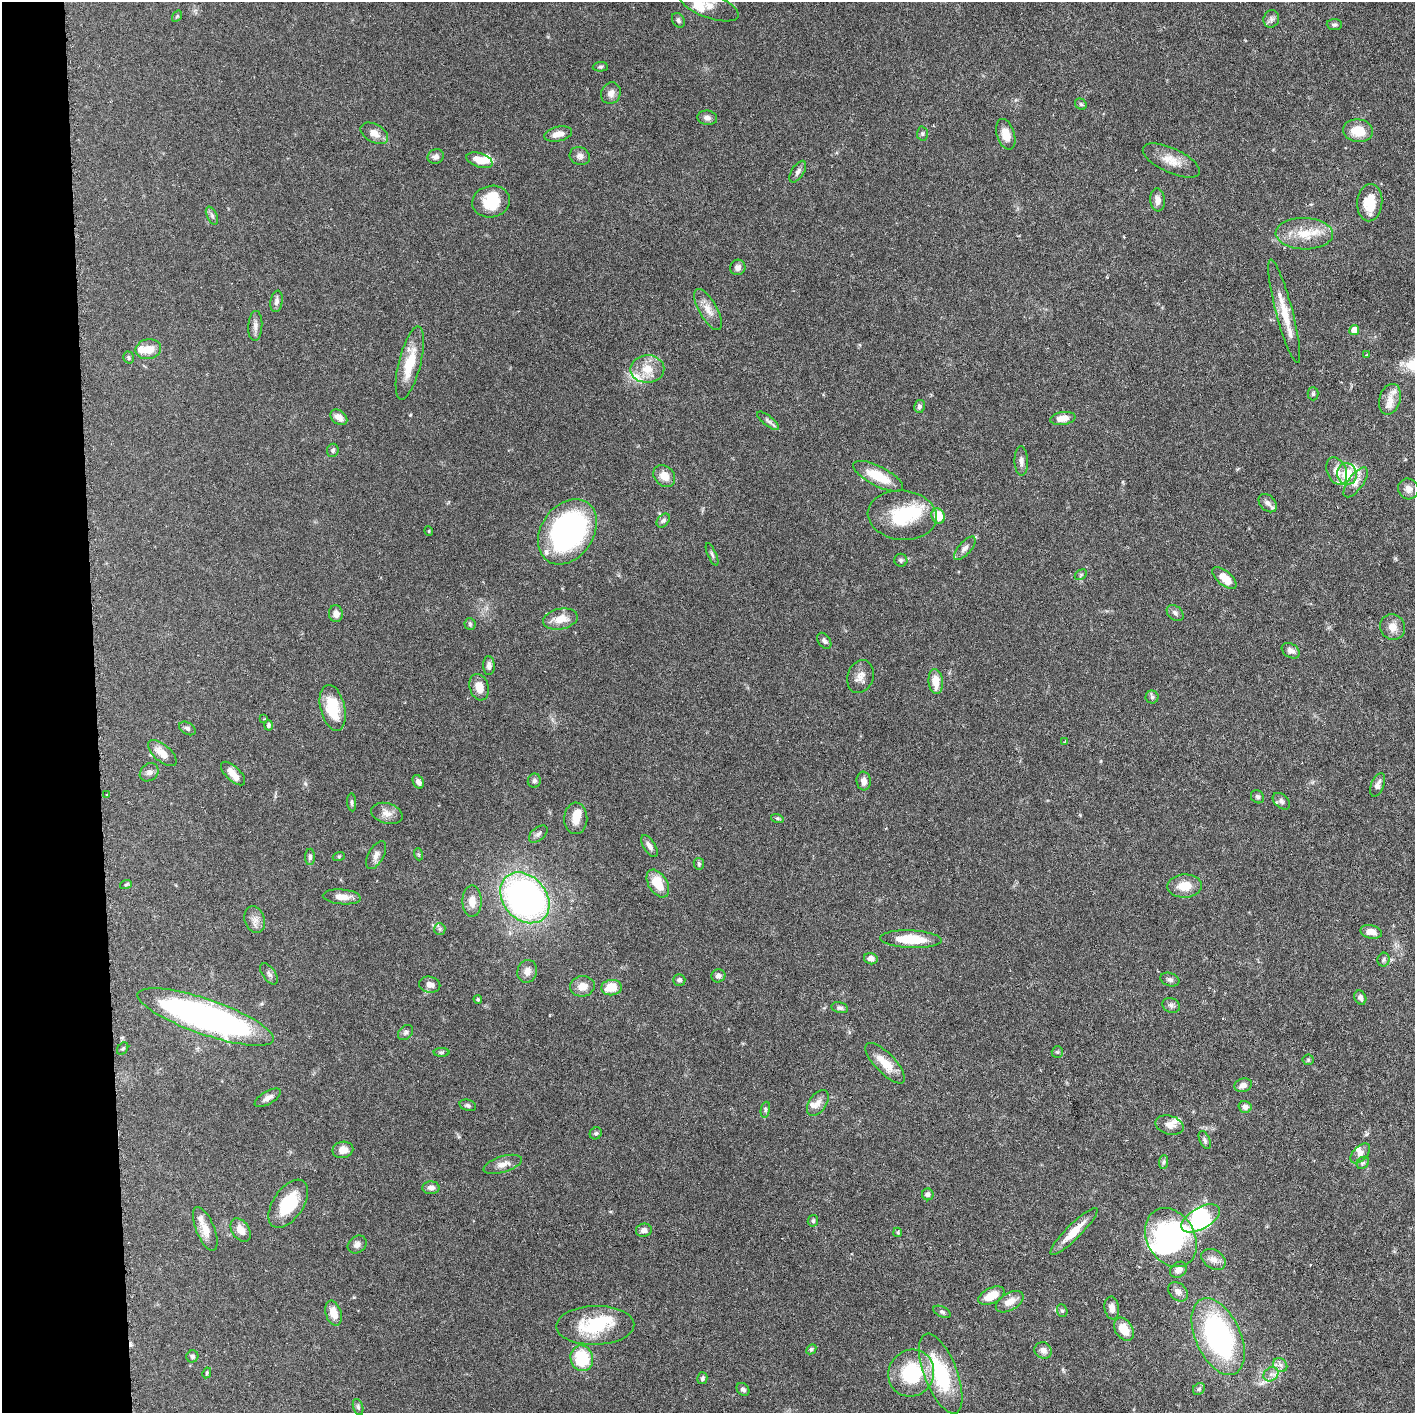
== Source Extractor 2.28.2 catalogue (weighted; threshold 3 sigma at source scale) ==
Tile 4 of 3 x 3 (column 1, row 2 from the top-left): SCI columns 19-1431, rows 1415-2825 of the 4276 x 4236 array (HDU 1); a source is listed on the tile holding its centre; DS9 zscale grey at full resolution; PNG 1417 x 1415 px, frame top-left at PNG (2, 2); each listed source drawn as its Kron ellipse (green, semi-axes under 4 px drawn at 4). Shown black and unused: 7% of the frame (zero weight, under 3 of 6 exposures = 1% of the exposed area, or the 3 px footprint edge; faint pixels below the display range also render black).
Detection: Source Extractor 2.28.2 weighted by HDU 2 'WHT'; one run over the whole footprint, this tile lists its part. Background 0.0621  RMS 0.0029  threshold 0.012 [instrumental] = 3 sigma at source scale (4.09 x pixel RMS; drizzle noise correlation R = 1.36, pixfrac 0.8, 0.05/0.05 arcsec/px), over >= 5 px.
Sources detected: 200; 6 inside a brighter object's white glare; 1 cosmic-ray / hot-pixel residue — neither listed nor drawn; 13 inside a brighter listed object's ellipse — not listed separately; the other 180 listed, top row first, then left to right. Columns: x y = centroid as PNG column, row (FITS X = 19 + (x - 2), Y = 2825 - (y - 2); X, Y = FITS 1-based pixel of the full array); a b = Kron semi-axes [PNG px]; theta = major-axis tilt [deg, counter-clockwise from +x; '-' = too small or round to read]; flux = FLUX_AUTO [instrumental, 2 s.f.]
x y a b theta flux
709 6 31 12 -20 3.6
177 16 6 4 56 0.31
1271 19 9 7 67 0.98
678 20 8 6 -58 0.67
1334 25 8 5 -4 0.55
600 67 7 4 3 0.51
611 93 11 9 64 1.6
1081 104 6 5 - 0.44
707 118 10 7 -8 1.1
1358 131 15 11 -7 5.5
374 133 15 9 -29 2.2
922 133 7 5 89 0.53
558 134 14 7 13 2.2
1006 134 16 9 -73 3.2
436 156 8 7 - 1.1
580 156 10 8 -23 1.2
479 160 14 7 -19 3.6
1171 161 31 12 -25 4.3
798 172 12 6 58 0.96
1157 200 11 7 -84 1.7
491 202 19 16 11 7.8
1370 203 18 12 85 7.2
212 216 9 5 -64 0.6
1304 234 29 15 -1 7.3
738 267 8 7 - 1.3
276 301 11 6 81 1.1
708 309 23 9 -60 2.9
1284 311 53 8 -75 6.8
255 326 15 7 87 1.3
1354 330 5 5 - 2.2
148 349 13 10 11 3.7
1367 355 3 3 - 0.41
129 357 6 5 - 0.44
410 363 38 11 76 8.3
647 369 17 14 2 4.7
1313 394 6 5 - 0.47
1390 399 16 10 74 2.5
919 406 6 5 - 0.76
339 417 9 6 -39 1.9
1063 418 12 6 9 2.9
768 421 13 5 -39 0.82
333 450 6 5 - 0.64
1021 461 14 7 -89 1.3
1337 471 14 9 -67 2.6
1347 474 11 9 -84 6.2
664 476 12 9 -47 2.8
878 476 27 10 -27 7.7
1356 482 18 7 53 2.1
1408 489 10 10 - 1.7
1268 503 10 7 -45 1.3
902 515 34 24 -5 14
938 516 8 6 -64 5.3
663 520 8 5 49 0.64
429 531 5 3 - 0.21
567 532 35 26 55 62
965 548 14 6 49 1.3
712 554 12 3 -66 0.6
901 560 6 6 - 0.51
1081 575 6 4 33 0.44
1224 578 15 7 -41 4.3
1175 613 9 7 -41 0.9
336 614 8 7 - 1.6
560 619 17 10 11 3.7
470 624 6 5 - 0.44
1393 627 13 12 - 2.5
824 641 9 6 -54 0.72
1291 651 10 7 -32 1.3
489 666 9 6 -87 1.3
860 677 17 13 70 2.4
936 681 12 7 -85 4.1
479 687 13 9 -74 3.1
1152 697 6 6 - 0.6
333 708 23 12 -77 9.5
264 719 3 3 - 0.2
268 725 5 4 - 0.56
187 728 9 6 -32 0.74
1065 741 3 3 - 0.2
162 753 17 8 -41 3.4
149 772 10 8 41 1.1
233 773 15 7 -43 2.6
534 781 7 6 - 0.83
864 781 9 7 -83 1.5
418 782 7 5 -65 0.95
1378 785 12 6 68 1.3
107 795 3 2 - 0.2
1257 797 7 6 - 0.67
1281 801 10 6 -42 0.9
352 802 9 4 -85 0.53
387 813 16 10 -16 2.2
576 818 16 11 89 3
777 818 6 4 -18 0.41
538 834 11 6 40 0.86
649 846 12 6 -58 1.4
418 854 6 4 -71 0.4
376 855 15 7 61 1.5
339 856 6 4 19 0.31
310 857 8 5 89 0.71
699 864 6 5 - 0.44
658 883 15 9 -57 6.2
126 884 6 3 20 0.34
1185 886 17 11 2 4.4
342 897 19 7 -5 2.6
525 898 28 21 -49 93
472 901 16 9 89 3
255 920 13 10 -71 1.9
440 929 6 5 - 0.52
1371 932 11 6 -13 2.3
911 939 31 9 -2 9.1
871 959 7 5 -16 1.6
1384 960 7 6 - 0.6
527 971 11 9 73 2
269 974 12 6 -54 0.92
718 976 7 6 - 0.96
1170 979 10 6 -18 0.82
679 980 6 5 - 0.79
430 985 10 8 -12 1.6
582 986 12 10 9 2.6
612 988 10 7 6 5.3
1360 998 7 5 -64 1.1
478 999 4 3 - 0.34
1171 1005 9 7 -26 0.84
840 1008 8 5 -12 0.72
206 1017 72 17 -19 100
406 1032 8 6 46 0.66
123 1049 7 5 52 0.38
441 1052 8 4 0 0.45
1057 1052 6 5 - 0.42
1308 1060 5 5 - 0.38
885 1063 26 10 -46 5
1243 1085 9 6 17 1.4
268 1098 14 6 30 1.5
818 1103 14 8 56 1.9
468 1105 8 5 -16 0.63
1245 1107 6 6 - 1.1
765 1110 8 4 79 0.53
1169 1125 14 9 -16 2
596 1133 6 5 - 0.55
1205 1140 9 5 -65 0.64
343 1150 10 8 11 2.3
1360 1153 12 7 46 1.4
1164 1162 7 4 88 0.57
1363 1163 7 5 45 0.59
503 1164 20 8 17 2.2
431 1188 8 6 -2 1.1
928 1194 6 6 - 0.87
288 1204 27 15 56 12
1200 1218 21 10 30 64
813 1221 6 5 - 0.51
205 1229 23 9 -68 3.6
241 1230 13 8 -56 2.6
644 1230 8 6 11 1.3
1074 1231 32 7 45 5.3
898 1232 5 4 - 0.38
1171 1238 31 23 -60 33
357 1245 10 8 38 1.3
1213 1259 13 9 -33 2
1178 1270 9 7 38 1.7
1178 1292 11 8 -45 1.6
991 1296 14 7 26 4.8
1010 1302 15 9 30 2.7
1112 1308 11 7 -82 1.7
1062 1311 6 5 - 0.5
942 1312 9 5 -25 0.61
333 1313 13 7 -72 3.7
595 1325 39 19 1 14
1124 1329 12 8 -57 4.7
1218 1337 41 22 -65 54
811 1349 6 4 45 0.45
1043 1350 9 8 - 1.3
192 1356 6 6 - 0.61
582 1358 13 11 -77 12
1280 1365 8 6 -43 1
207 1373 5 4 - 0.35
911 1373 24 22 52 18
941 1374 42 16 -69 20
1271 1374 8 6 37 1.2
702 1378 6 5 - 0.59
743 1389 7 5 -48 0.86
1199 1389 7 5 45 0.52
358 1407 8 5 -74 0.58
Isophote crosses this tile's border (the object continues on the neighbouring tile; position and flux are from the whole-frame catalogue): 1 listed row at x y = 709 6